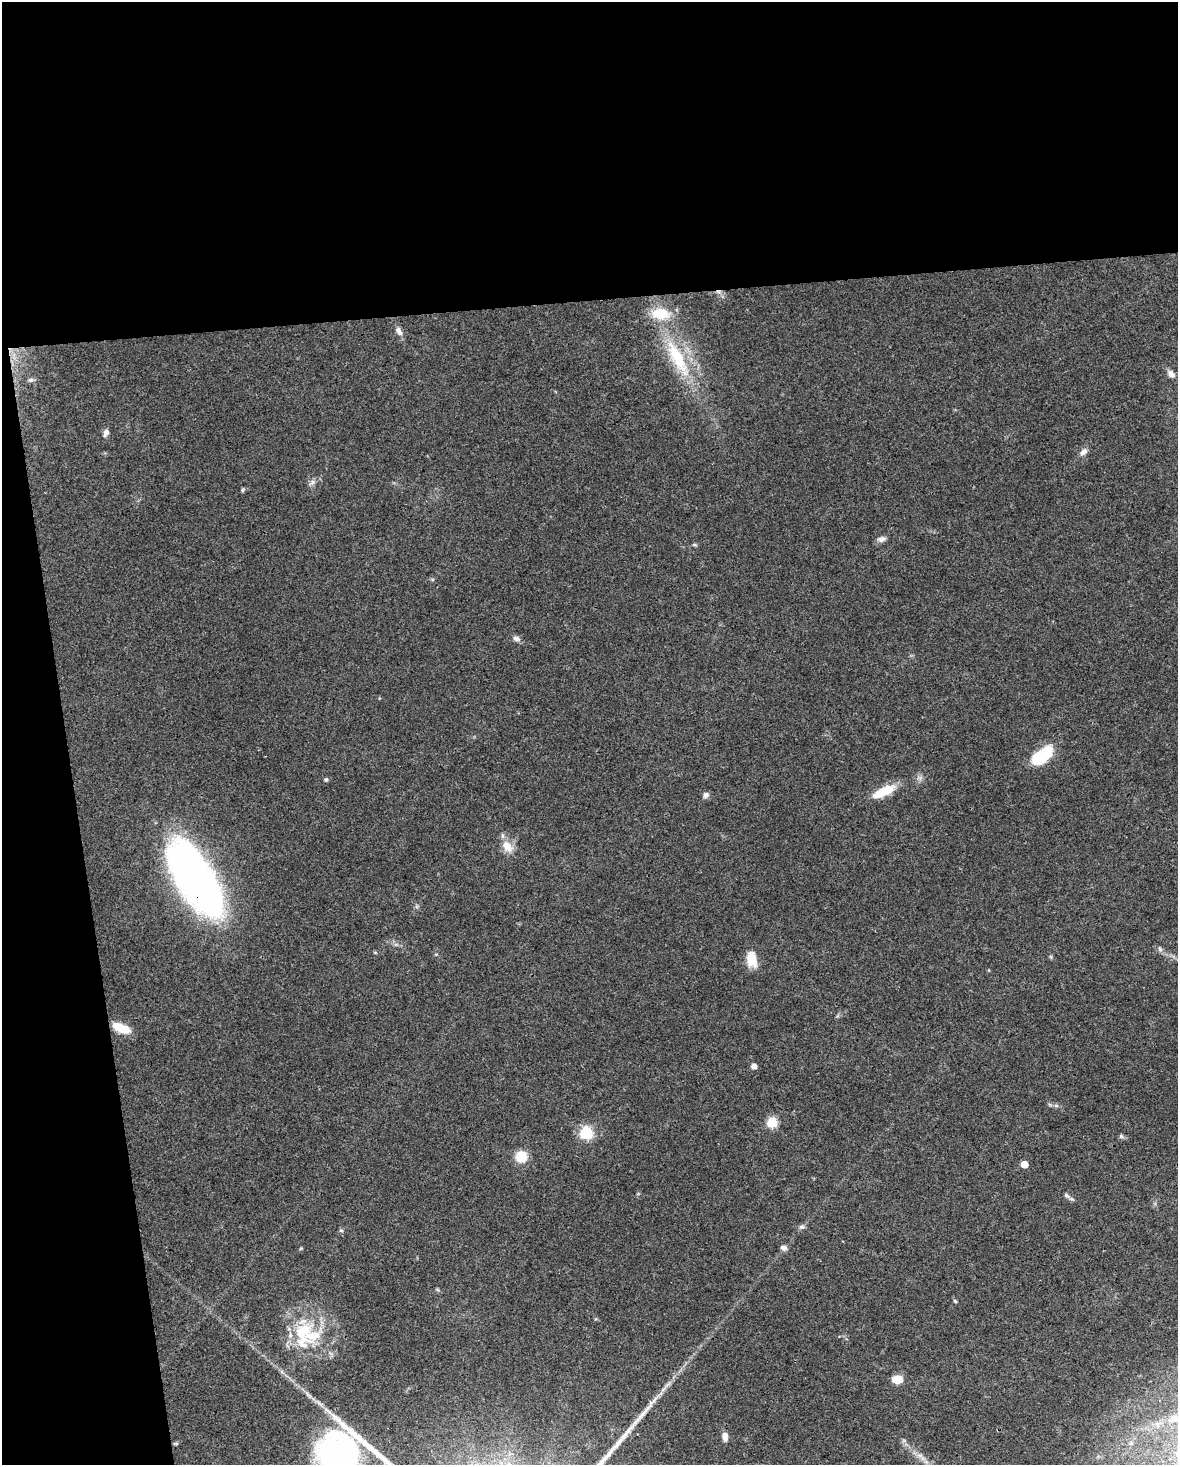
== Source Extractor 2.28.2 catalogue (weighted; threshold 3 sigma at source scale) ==
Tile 1 of 4 x 3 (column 1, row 1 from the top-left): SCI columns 1-1176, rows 2988-4450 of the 4706 x 4467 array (HDU 1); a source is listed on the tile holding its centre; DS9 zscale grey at full resolution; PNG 1180 x 1467 px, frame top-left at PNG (2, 2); no overlay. Shown black and unused: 26% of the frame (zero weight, under 3 of 4 exposures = <1% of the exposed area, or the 3 px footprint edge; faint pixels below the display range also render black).
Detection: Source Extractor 2.28.2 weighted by HDU 2 'WHT'; one run over the whole footprint, this tile lists its part. Background 0.0955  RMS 0.0055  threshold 0.025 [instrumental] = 3 sigma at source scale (4.5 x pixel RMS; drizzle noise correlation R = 1.50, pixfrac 1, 0.0396/0.0396 arcsec/px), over >= 5 px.
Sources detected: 41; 1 cosmic-ray / hot-pixel residue — not listed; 3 inside a brighter listed object's ellipse — not listed separately; the other 37 listed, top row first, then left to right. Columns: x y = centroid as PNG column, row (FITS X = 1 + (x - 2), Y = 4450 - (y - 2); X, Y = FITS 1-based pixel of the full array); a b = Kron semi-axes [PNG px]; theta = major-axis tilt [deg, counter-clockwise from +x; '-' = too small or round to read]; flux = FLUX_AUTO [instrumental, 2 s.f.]
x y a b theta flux
399 331 13 7 -64 2.7
677 358 60 18 -62 40
1171 374 12 7 -48 2.7
31 380 7 5 20 1.2
106 433 9 6 66 2.5
1083 452 11 7 42 2.7
312 482 9 6 28 2
243 490 6 4 61 0.79
882 539 11 7 10 2.4
695 545 6 4 -18 0.71
516 639 8 7 - 2.5
1042 756 28 13 39 22
326 779 5 4 - 1.1
884 791 31 10 26 13
706 795 8 6 33 2
507 847 17 11 -53 7.4
196 880 72 29 -60 340
1160 949 9 4 -54 1.3
1051 957 6 4 -72 0.7
752 959 19 11 -80 9.3
121 1028 19 8 -23 12
754 1066 5 4 - 3
1056 1106 7 4 -2 1.1
772 1122 5 5 - 36
586 1133 6 6 - 70
1121 1136 6 5 - 1.1
521 1156 11 11 - 13
1024 1164 5 5 - 7.4
1067 1196 8 6 -43 1.4
802 1227 7 5 19 1.4
341 1230 6 4 -2 0.76
784 1248 8 6 -22 2.3
955 1301 5 4 - 0.74
304 1331 37 26 63 32
897 1379 9 7 6 8.6
1174 1418 15 9 20 6.2
725 1436 10 6 -86 3.4
Overlapping masked pixels (flux is a lower limit): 1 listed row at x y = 196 880
Isophote crosses this tile's border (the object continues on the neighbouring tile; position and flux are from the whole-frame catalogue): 1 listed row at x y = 1174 1418